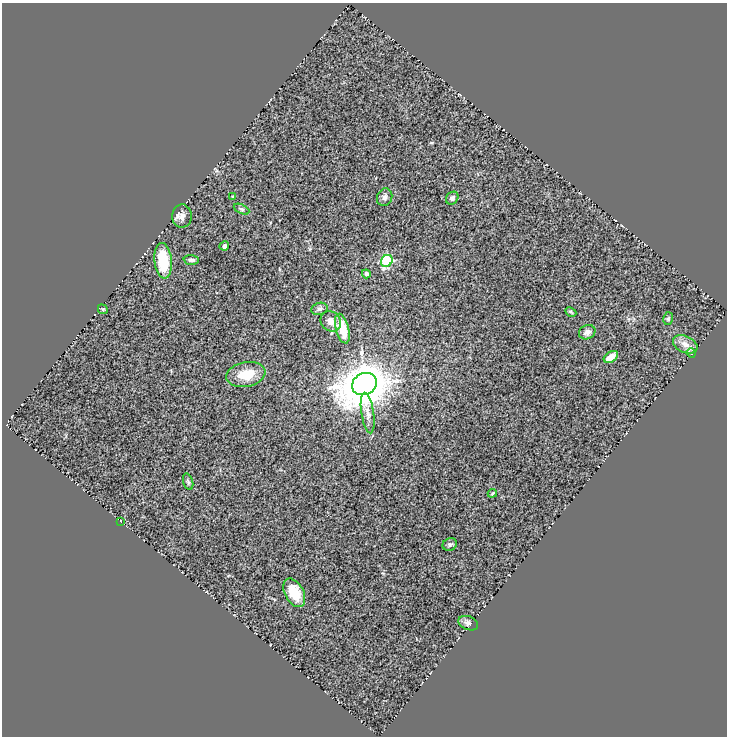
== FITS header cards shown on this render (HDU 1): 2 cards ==
NAXIS1  =                  725
NAXIS2  =                  734

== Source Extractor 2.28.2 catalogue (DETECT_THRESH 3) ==
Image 725 x 734 px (HDU 1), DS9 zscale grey, 1 PNG px = 1 image px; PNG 729 x 738 px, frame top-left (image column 1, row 734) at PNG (2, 3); each listed source drawn as its Kron ellipse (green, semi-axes under 4 px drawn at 4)
Background 0.446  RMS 0.17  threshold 0.496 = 3 sigma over >= 5 px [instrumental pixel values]
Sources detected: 29; all 29 listed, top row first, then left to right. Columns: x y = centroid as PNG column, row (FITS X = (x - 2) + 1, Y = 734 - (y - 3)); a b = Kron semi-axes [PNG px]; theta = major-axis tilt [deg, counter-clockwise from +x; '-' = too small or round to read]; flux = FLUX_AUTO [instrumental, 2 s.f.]
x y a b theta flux
233 197 4 2 - 11
385 197 9 7 68 38
452 198 7 5 50 31
241 209 8 4 -26 22
182 216 11 10 - 65
224 246 5 4 - 47
191 260 8 5 -4 37
163 261 18 8 -84 390
387 261 6 5 - 1000
366 274 4 4 - 43
103 309 5 4 - 13
319 309 8 6 16 29
571 312 6 3 -28 15
668 319 6 5 - 21
331 321 11 9 -48 71
342 329 15 6 -75 270
587 332 8 7 - 58
685 344 13 8 -25 84
691 353 5 3 - 10
611 357 8 5 34 110
246 374 20 12 11 240
364 384 13 10 27 29000
368 413 20 6 -81 80
188 482 8 5 -73 20
492 493 4 3 - 12
120 521 2 2 - 280
450 544 7 6 - 22
294 593 15 9 -61 240
468 623 10 7 -21 41